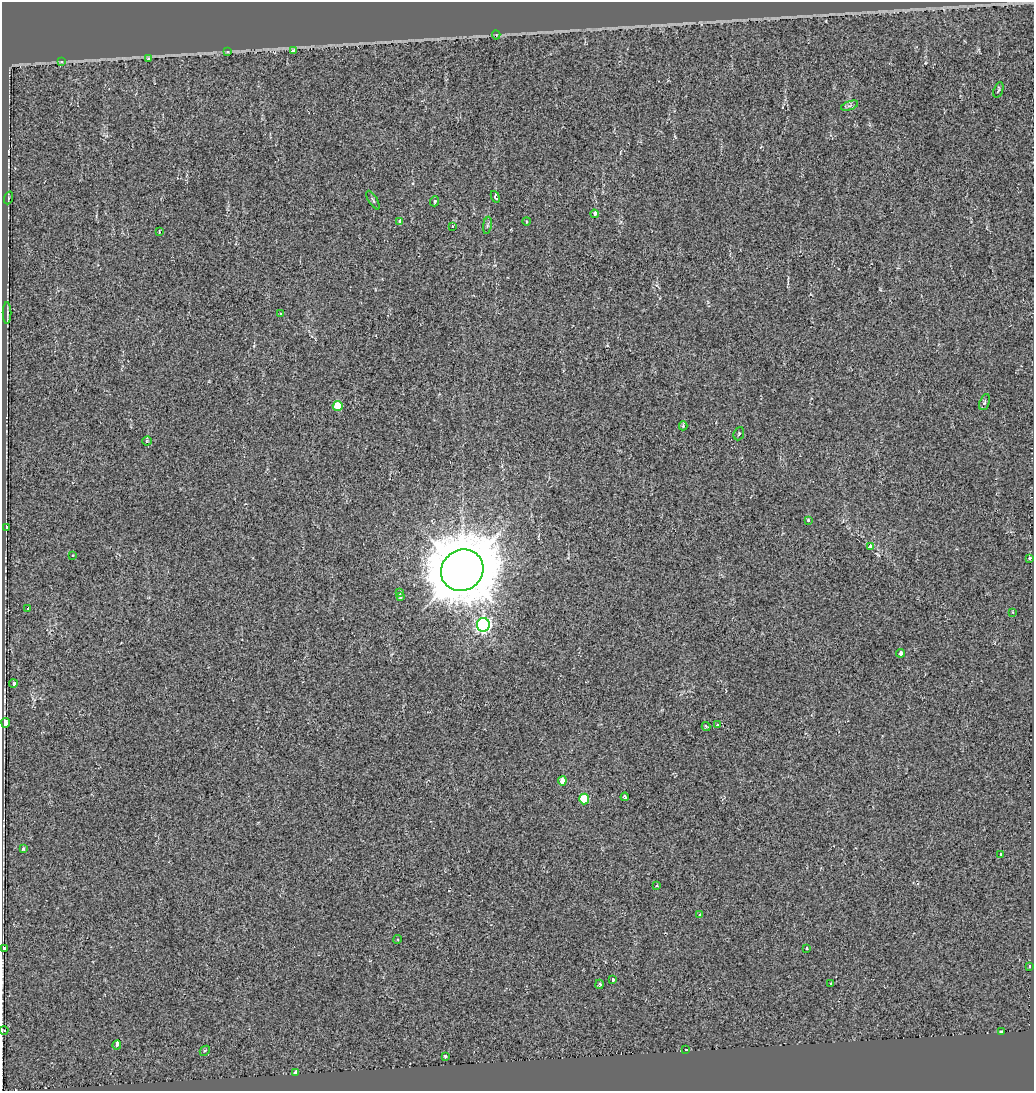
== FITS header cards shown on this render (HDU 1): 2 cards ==
NAXIS1  =                 1032
NAXIS2  =                 1089

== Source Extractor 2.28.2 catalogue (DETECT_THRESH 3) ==
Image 1032 x 1089 px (HDU 1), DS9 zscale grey, 1 PNG px = 1 image px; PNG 1036 x 1093 px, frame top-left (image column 1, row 1089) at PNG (2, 2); each listed source drawn as its Kron ellipse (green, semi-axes under 4 px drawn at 4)
Background 5.19e-04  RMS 0.0099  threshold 0.0297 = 3 sigma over >= 5 px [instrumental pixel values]
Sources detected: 61; all 61 listed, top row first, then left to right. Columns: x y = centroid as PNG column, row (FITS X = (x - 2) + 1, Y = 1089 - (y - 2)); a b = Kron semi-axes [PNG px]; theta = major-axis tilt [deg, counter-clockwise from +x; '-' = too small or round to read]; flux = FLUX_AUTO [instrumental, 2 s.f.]
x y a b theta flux
496 35 4 3 - 1.6
293 50 3 3 - 9.2
228 52 4 3 - 0.85
149 58 4 3 - 17
62 62 3 3 - 2.8
998 90 8 4 71 1.3
849 106 9 4 19 1.4
495 197 6 4 -68 1.6
8 198 6 4 71 0.72
373 200 10 4 -59 1.3
435 201 5 4 - 0.9
594 214 4 3 - 4.1
400 221 3 3 - 6
526 221 4 3 - 0.57
487 225 8 4 81 1.5
452 227 3 3 - 0.93
159 232 4 3 - 0.71
7 313 11 2 90 1.2
280 314 4 3 - 2
985 402 8 5 70 1.4
338 406 5 5 - 16
683 426 4 3 - 1.5
739 434 7 5 67 1.1
147 441 4 4 - 0.63
808 520 3 3 - 0.92
6 527 3 3 - 18
871 547 4 4 - 9.6
72 556 3 3 - 0.8
1030 558 3 3 - 9.1
462 570 22 20 38 3500
400 593 3 3 - 2
400 596 3 3 - 2.5
28 608 4 3 - 2.4
1013 612 3 3 - 0.79
483 625 7 6 - 210
901 653 4 4 - 4.5
13 684 4 3 - 4.2
6 723 5 4 - 25
718 724 3 3 - 4.1
706 727 4 4 - 1.1
562 781 4 4 - 7.1
625 797 4 3 - 1.2
584 799 5 5 - 28
23 849 4 4 - 1.1
1000 855 3 3 - 10
657 885 3 3 - 0.87
699 915 3 3 - 1.1
398 939 4 3 - 0.7
807 948 3 2 - 0.8
4 949 4 3 - 4.8
1030 967 3 3 - 3.5
613 979 3 3 - 1.5
830 983 3 3 - 1.1
600 984 5 4 - 1.5
4 1030 4 3 - 0.53
1001 1032 3 3 - 3
117 1045 5 3 - 14
685 1050 3 3 - 4.6
205 1051 5 3 - 0.81
445 1056 3 3 - 1.6
296 1072 4 3 - 21